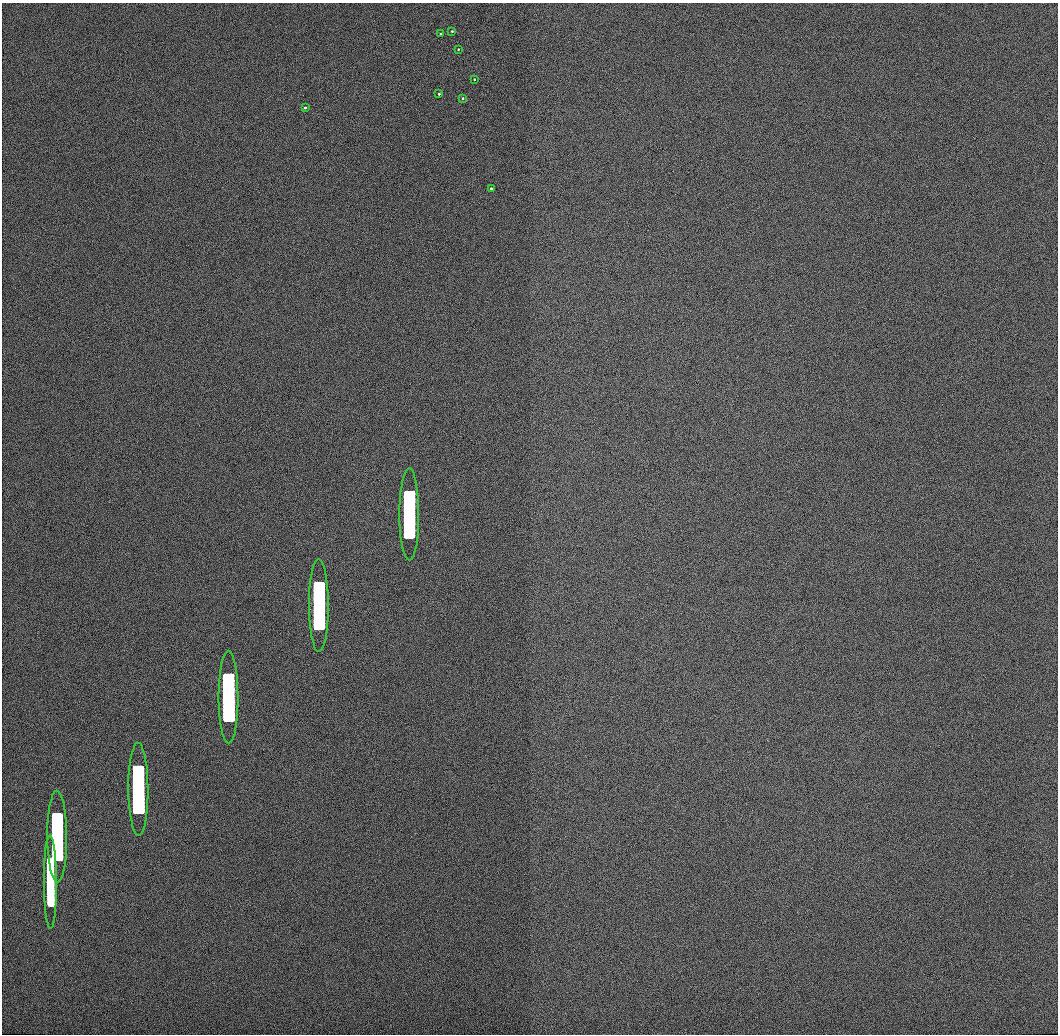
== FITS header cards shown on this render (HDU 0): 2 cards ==
NAXIS1  =                 1056 / Length of Axis 1 (Serial)
NAXIS2  =                 1032 / Length of Axis 2 (Parallel)

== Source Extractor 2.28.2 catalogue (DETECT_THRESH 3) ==
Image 1056 x 1032 px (HDU 0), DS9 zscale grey, 1 PNG px = 1 image px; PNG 1060 x 1036 px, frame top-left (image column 1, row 1032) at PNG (2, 3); each listed source drawn as its Kron ellipse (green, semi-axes under 4 px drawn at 4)
Background 504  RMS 3.1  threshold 9.42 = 3 sigma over >= 5 px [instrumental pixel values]
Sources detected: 14; all 14 listed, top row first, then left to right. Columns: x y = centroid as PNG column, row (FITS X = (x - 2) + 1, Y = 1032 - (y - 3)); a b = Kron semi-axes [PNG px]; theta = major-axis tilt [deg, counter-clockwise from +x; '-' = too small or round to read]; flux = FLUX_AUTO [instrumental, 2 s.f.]
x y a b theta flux
452 31 4 3 - 240
440 34 3 2 - 200
458 49 3 2 - 250
474 79 3 2 - 320
439 94 3 3 - 350
462 98 4 3 - 370
305 108 3 3 - 330
491 188 3 2 - 380
409 514 46 10 -90 250000
319 606 46 10 -90 230000
228 697 46 10 -90 190000
138 789 46 10 -90 140000
57 836 46 10 -90 88000
50 882 47 6 -90 45000